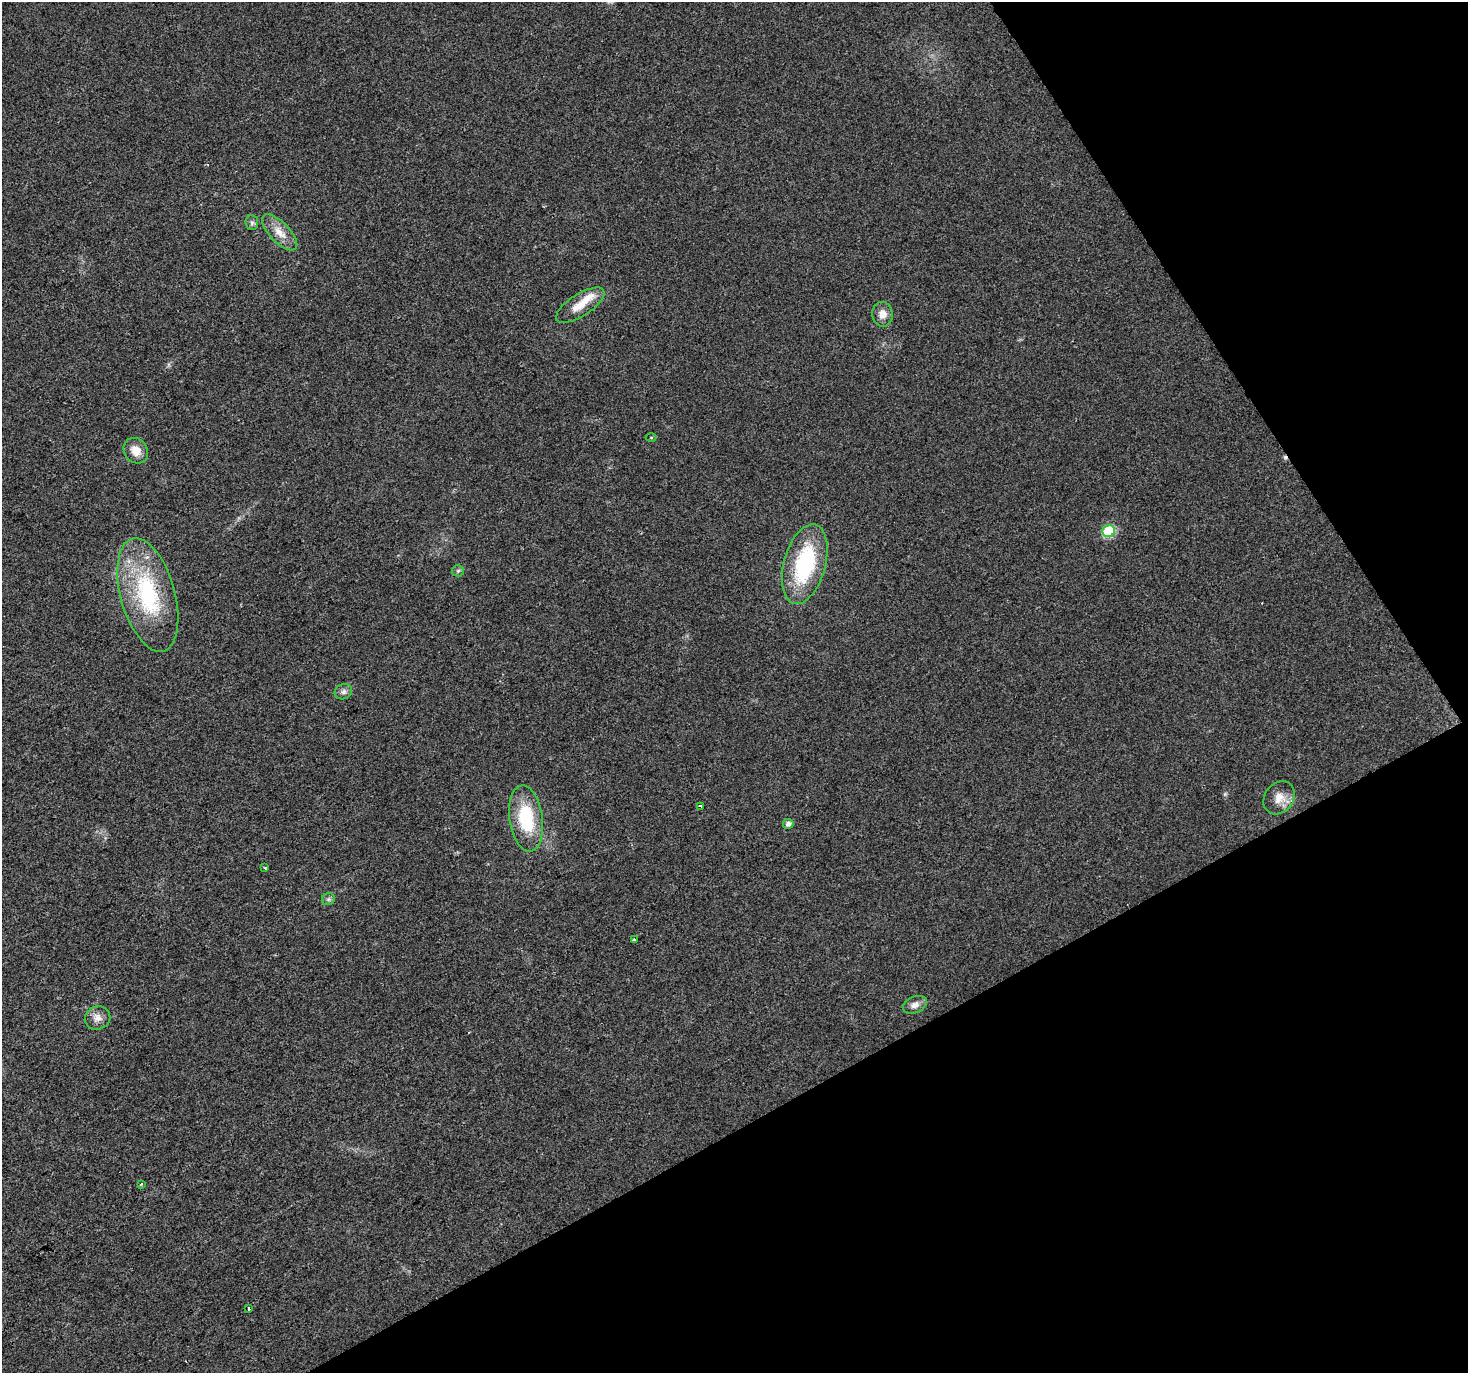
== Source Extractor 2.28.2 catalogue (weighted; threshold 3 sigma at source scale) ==
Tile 12 of 4 x 4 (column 4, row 3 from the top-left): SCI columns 4402-5867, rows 1547-2917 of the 5867 x 5772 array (HDU 1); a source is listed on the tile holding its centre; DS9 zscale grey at full resolution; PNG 1470 x 1375 px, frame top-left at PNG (2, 2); each listed source drawn as its Kron ellipse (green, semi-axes under 4 px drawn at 4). Shown black and unused: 28% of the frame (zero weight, under 2 of 3 exposures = <1% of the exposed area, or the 3 px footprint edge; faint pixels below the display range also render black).
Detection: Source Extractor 2.28.2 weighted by HDU 2 'WHT'; one run over the whole footprint, this tile lists its part. Background 0.0273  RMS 0.0062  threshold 0.0278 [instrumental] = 3 sigma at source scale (4.5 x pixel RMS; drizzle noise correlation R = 1.50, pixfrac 1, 0.0396/0.0396 arcsec/px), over >= 5 px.
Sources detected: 26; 1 too faint to see at this stretch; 2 cosmic-ray / hot-pixel residue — neither listed nor drawn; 1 inside a brighter listed object's ellipse — not listed separately; the other 22 listed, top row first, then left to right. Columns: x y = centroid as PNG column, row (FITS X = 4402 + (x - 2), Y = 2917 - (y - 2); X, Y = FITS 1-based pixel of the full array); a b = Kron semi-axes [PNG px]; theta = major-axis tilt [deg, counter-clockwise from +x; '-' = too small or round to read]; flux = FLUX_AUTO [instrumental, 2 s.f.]
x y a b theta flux
252 223 7 6 - 1.5
280 232 23 10 -46 8.1
580 305 28 11 33 10
883 314 12 10 -80 5.6
651 437 5 3 - 0.61
136 451 13 11 -52 7.4
1109 531 6 6 - 45
805 564 41 21 75 58
458 571 6 5 - 1.1
148 595 58 27 -75 68
343 692 9 7 26 2.2
1279 798 18 14 53 7.8
701 806 4 2 - 0.83
526 818 33 16 -82 35
788 824 5 5 - 2.8
265 868 3 3 - 0.59
328 899 6 6 - 1.4
634 939 3 2 - 0.58
915 1005 12 8 23 3.8
98 1018 13 11 27 4.8
141 1184 3 3 - 0.86
249 1309 3 3 - 1.8
Unlisted compact peaks at least as high as the median listed source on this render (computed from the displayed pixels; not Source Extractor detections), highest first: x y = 1225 794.